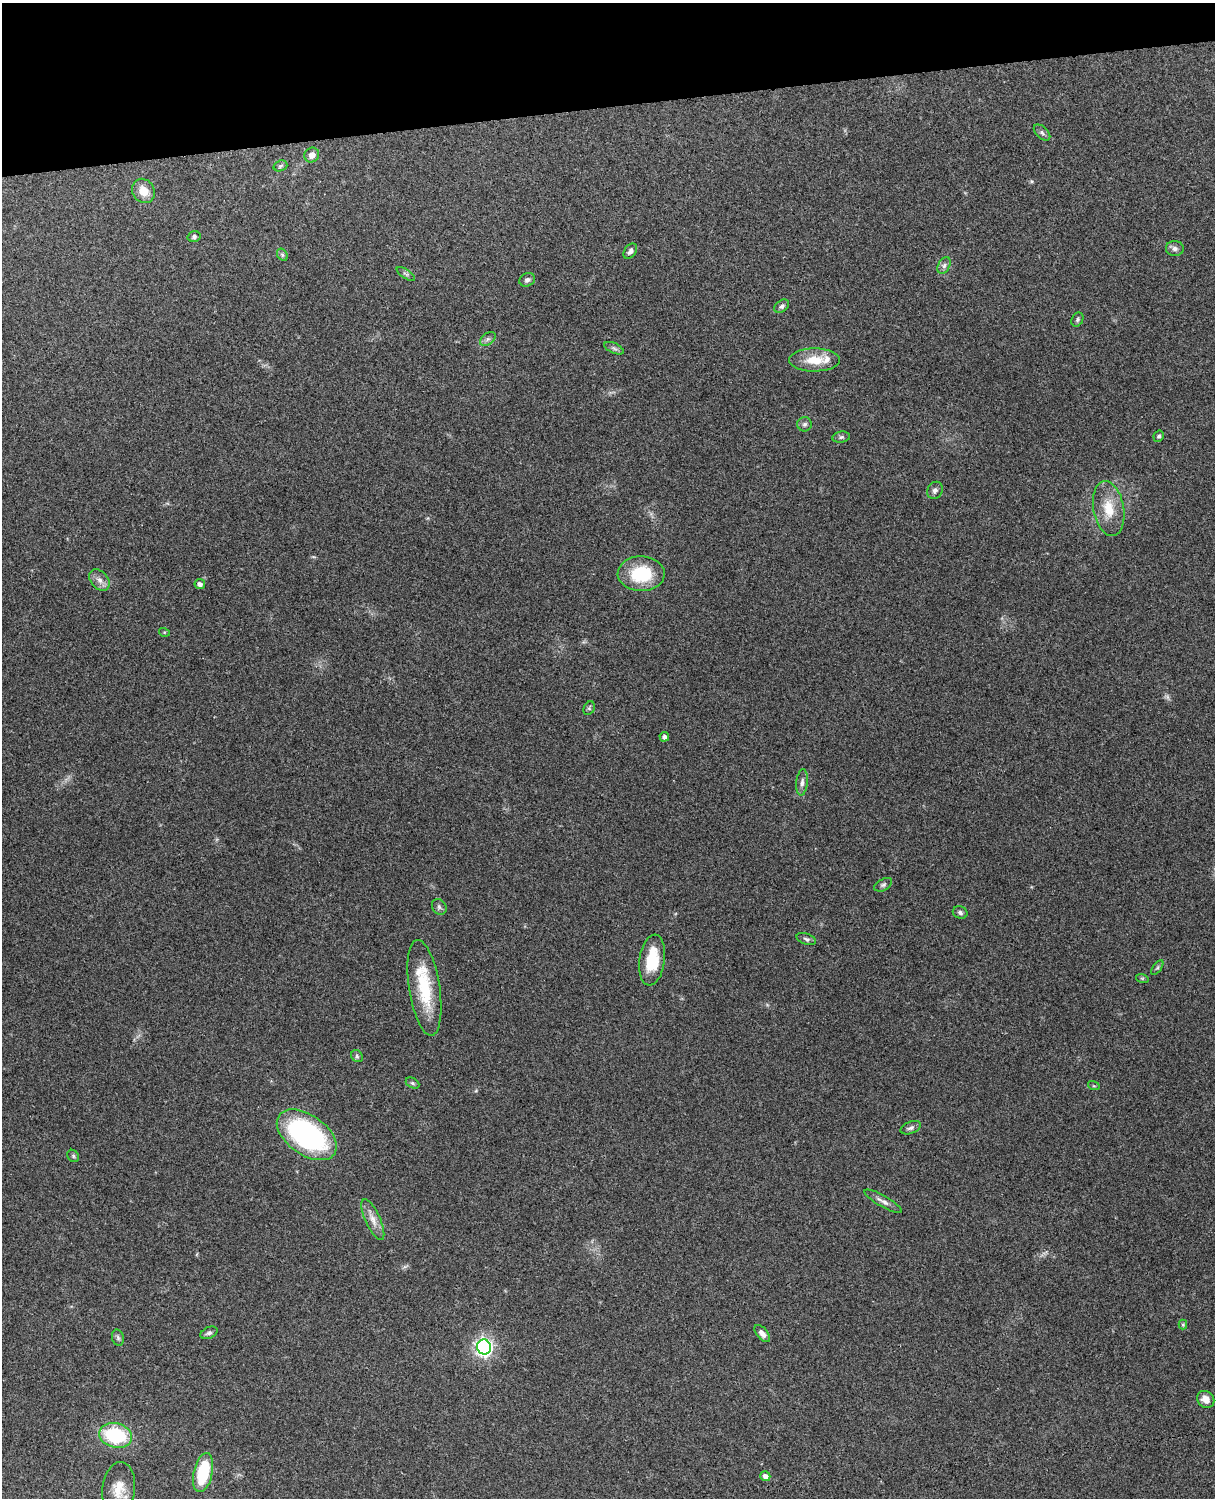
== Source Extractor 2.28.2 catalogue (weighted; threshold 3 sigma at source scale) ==
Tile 3 of 4 x 3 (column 3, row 1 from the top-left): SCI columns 2544-3756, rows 3156-4651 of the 5089 x 4928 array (HDU 1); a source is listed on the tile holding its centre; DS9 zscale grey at full resolution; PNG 1217 x 1500 px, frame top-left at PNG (2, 3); each listed source drawn as its Kron ellipse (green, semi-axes under 4 px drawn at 4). Shown black and unused: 7% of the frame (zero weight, under 3 of 4 exposures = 6% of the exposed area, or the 3 px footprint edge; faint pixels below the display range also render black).
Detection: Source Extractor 2.28.2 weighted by HDU 2 'WHT'; one run over the whole footprint, this tile lists its part. Background 0.29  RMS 0.0094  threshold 0.0423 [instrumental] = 3 sigma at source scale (4.5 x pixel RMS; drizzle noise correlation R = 1.50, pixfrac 1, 0.05/0.05 arcsec/px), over >= 5 px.
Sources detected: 57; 1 too faint to see at this stretch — neither listed nor drawn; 2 inside a brighter listed object's ellipse — not listed separately; the other 54 listed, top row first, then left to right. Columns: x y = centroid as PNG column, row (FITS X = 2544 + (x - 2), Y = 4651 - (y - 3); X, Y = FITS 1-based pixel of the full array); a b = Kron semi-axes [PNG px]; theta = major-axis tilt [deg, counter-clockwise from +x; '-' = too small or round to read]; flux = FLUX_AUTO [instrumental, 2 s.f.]
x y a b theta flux
1042 133 10 5 -44 2.5
312 155 7 7 - 6.5
280 166 7 5 18 2
143 191 12 11 - 12
194 237 6 5 - 2.3
1175 248 9 7 -2 3.4
630 251 8 5 52 3.5
282 255 6 5 - 1.6
944 265 9 5 63 3
406 274 10 4 -35 2
527 280 8 6 24 2.9
782 306 8 5 38 2.6
1077 320 7 5 62 1.9
488 339 9 5 36 2.7
614 348 10 5 -25 2.5
814 360 25 11 0 20
805 424 7 7 - 2.5
1159 436 6 5 - 1.9
841 437 9 5 8 2
935 490 9 7 59 3.3
1109 509 28 15 -80 23
641 574 23 17 -1 45
99 580 12 8 -48 6
200 584 5 5 - 3.6
164 632 5 3 - 1
589 708 7 5 65 1.7
664 737 5 4 - 3.3
802 782 13 5 84 3.9
883 885 9 5 29 2.4
439 907 8 6 -55 2.5
960 913 7 6 - 2.2
806 939 10 5 -19 2.4
652 960 25 12 82 30
1157 968 8 4 54 1.9
1142 978 6 4 -18 1.2
424 988 48 15 -81 46
357 1056 6 5 - 1.8
412 1083 7 5 -27 1.7
1094 1086 6 3 -17 1
911 1128 11 6 21 2.9
307 1135 34 20 -35 170
73 1156 6 5 - 1.7
883 1201 21 5 -30 5.1
373 1220 22 7 -66 8.6
1183 1325 5 4 - 1.1
209 1333 9 5 24 2.6
762 1333 10 5 -51 4.4
118 1338 8 6 -74 2.2
484 1347 7 7 - 360
1206 1399 9 8 - 7.6
116 1435 17 12 -15 63
203 1472 20 9 78 45
765 1476 5 4 - 4.8
119 1489 27 16 83 18